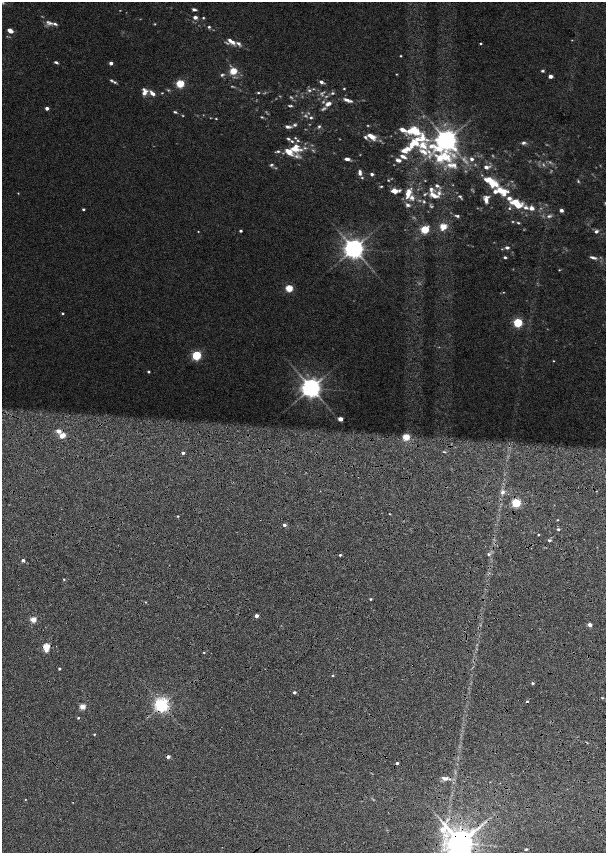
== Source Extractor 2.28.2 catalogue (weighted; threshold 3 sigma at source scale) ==
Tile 10 of 4 x 4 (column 2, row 3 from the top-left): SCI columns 1658-2864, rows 1721-3421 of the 5779 x 6834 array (HDU 1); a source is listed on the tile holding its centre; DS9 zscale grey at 2 x 2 block average (1 PNG px = mean of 2 x 2 image px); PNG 608 x 855 px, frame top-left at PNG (2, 2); no overlay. Shown black and unused: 2% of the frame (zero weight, under 6 of 12 exposures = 9% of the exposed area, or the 3 px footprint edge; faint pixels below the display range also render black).
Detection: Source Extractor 2.28.2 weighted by HDU 2 'WHT'; one run over the whole footprint, this tile lists its part. Background 0.0309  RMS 0.0029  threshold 0.012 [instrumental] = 3 sigma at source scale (4.09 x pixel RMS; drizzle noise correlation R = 1.36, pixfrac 0.8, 0.0396/0.0396 arcsec/px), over >= 5 px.
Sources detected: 212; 38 too faint to see at this stretch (2 x 2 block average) — not listed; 36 inside a brighter listed object's ellipse — not listed separately; the other 138 listed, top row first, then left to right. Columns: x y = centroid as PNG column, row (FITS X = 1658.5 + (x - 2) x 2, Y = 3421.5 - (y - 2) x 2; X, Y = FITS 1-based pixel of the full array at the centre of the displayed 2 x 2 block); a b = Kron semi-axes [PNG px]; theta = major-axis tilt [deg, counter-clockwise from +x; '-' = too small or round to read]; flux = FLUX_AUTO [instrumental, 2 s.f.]
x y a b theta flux
194 9 5 3 - 1.2
195 17 4 3 - 2.1
203 18 3 3 - 0.44
50 23 8 6 5 1.9
209 27 4 3 - 0.75
10 30 5 3 - 4.4
233 42 7 5 -49 2.1
227 43 10 3 -26 0.95
481 43 3 2 - 0.6
401 56 2 2 - 0.46
56 62 4 3 - 1.1
111 63 2 2 - 2.8
233 71 3 3 - 20
542 71 4 3 - 0.77
396 74 3 2 - 0.31
222 75 5 4 - 0.82
550 76 4 3 - 1.8
111 80 6 3 -26 0.83
321 82 6 3 -28 1.5
180 84 3 3 - 31
344 89 2 2 - 0.52
309 90 5 4 - 0.97
144 93 10 5 51 2.9
152 93 8 4 -41 2.6
162 93 3 2 - 0.35
258 93 3 2 - 0.58
332 93 5 3 - 0.81
346 100 8 4 -24 2
328 104 9 6 28 2.5
291 106 4 3 - 0.55
47 108 2 2 - 2.8
175 112 5 2 - 0.7
305 116 6 4 -26 1
262 117 3 3 - 0.46
216 119 3 2 - 0.34
295 125 5 4 - 0.95
319 126 4 3 - 0.85
288 127 7 3 -8 1.5
414 131 18 9 -12 12
371 136 13 6 -32 5
295 138 3 2 - 0.46
288 139 5 3 - 0.7
446 141 9 6 64 490
523 143 6 4 13 1.2
423 145 19 13 52 12
295 148 13 9 1 9.2
406 150 14 6 24 4.7
278 151 5 4 - 0.88
347 159 5 3 - 2.1
472 159 3 2 - 1.7
398 160 5 3 - 1.7
271 165 5 3 - 0.77
449 165 11 6 -16 3.6
486 167 4 3 - 1.9
360 172 5 5 - 1.5
372 174 4 3 - 1.2
362 178 4 3 - 0.53
388 180 3 2 - 0.33
491 184 9 7 -63 5.5
381 186 4 2 - 0.5
437 186 5 4 - 1.1
395 191 7 4 0 4.2
502 191 12 6 -23 9.8
18 193 3 2 - 0.29
407 194 11 6 87 4
434 195 11 5 -26 3.8
460 196 4 3 - 0.63
486 199 8 5 88 3.1
424 202 4 3 - 0.57
515 202 12 6 -7 8.8
509 208 4 4 - 0.69
526 208 7 5 -20 1.8
531 208 6 5 - 2.4
83 209 2 2 - 0.9
561 210 3 2 - 2.5
457 216 6 3 -14 0.9
549 216 8 4 13 1.4
518 223 4 3 - 0.64
443 226 3 3 - 18
425 230 3 3 - 34
198 231 2 2 - 0.29
240 231 2 2 - 1.1
596 231 4 3 - 1.3
507 247 5 3 - 1.4
354 249 5 5 - 470
505 257 3 3 - 0.84
593 257 11 4 -13 1.9
559 270 3 2 - 0.34
289 288 3 3 - 24
63 313 2 2 - 0.68
518 323 3 3 - 47
196 355 3 3 - 52
553 361 3 2 - 0.35
149 372 2 2 - 0.92
311 388 5 5 - 460
340 419 3 2 - 6
58 431 3 3 - 5
62 435 4 3 - 11
406 437 3 3 - 22
444 452 5 2 - 0.54
183 453 2 2 - 1.7
503 492 4 4 - 1.7
516 503 3 3 - 45
389 514 3 2 - 0.33
178 516 2 2 - 0.56
557 520 3 2 - 0.35
284 525 3 2 - 2
558 529 3 2 - 0.79
538 535 2 2 - 0.44
549 540 3 3 - 1.1
489 554 3 3 - 0.88
340 555 3 2 - 0.84
23 560 2 2 - 2.3
64 579 2 2 - 0.68
370 599 2 2 - 0.74
145 602 3 2 - 0.42
256 616 3 3 - 3.4
33 619 3 2 - 12
590 625 3 2 - 5.7
46 646 3 3 - 20
46 650 3 3 - 3.6
204 653 2 2 - 0.47
59 669 2 2 - 0.89
333 675 3 2 - 0.52
533 683 3 2 - 0.94
294 692 2 2 - 1.4
602 698 3 2 - 0.42
527 701 2 2 - 1.1
162 704 4 4 - 200
82 707 3 2 - 12
78 718 2 2 - 0.77
94 734 2 2 - 0.51
168 757 2 2 - 3.3
397 763 3 2 - 1.3
445 778 9 5 -17 2.4
25 799 3 2 - 0.29
460 843 8 6 -41 1300
526 849 4 2 - 0.63
Overlapping masked pixels (flux is a lower limit): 6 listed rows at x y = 46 646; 527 701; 162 704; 168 757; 397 763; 460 843
Isophote crosses this tile's border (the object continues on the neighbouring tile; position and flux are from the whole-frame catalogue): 1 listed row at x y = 460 843